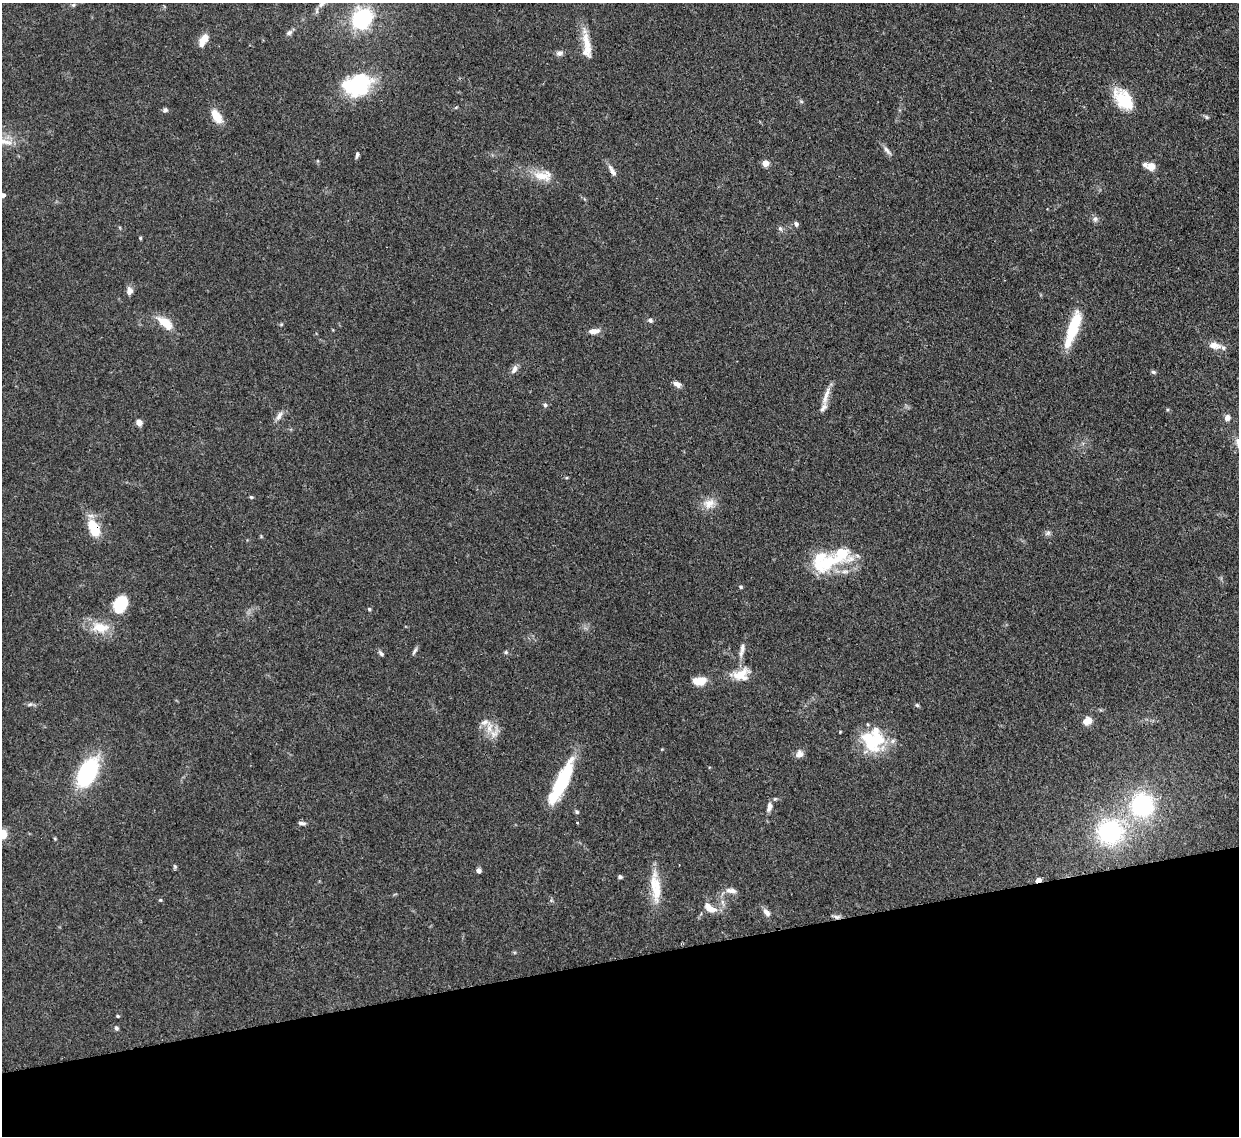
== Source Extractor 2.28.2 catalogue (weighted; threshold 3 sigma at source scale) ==
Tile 14 of 4 x 4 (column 2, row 4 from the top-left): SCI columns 1321-2557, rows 215-1348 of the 5110 x 5091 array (HDU 1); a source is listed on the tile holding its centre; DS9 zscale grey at full resolution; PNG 1241 x 1138 px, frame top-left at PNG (2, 3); no overlay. Shown black and unused: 16% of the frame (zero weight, under 3 of 4 exposures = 9% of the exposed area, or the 3 px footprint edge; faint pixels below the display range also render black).
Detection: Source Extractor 2.28.2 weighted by HDU 2 'WHT'; one run over the whole footprint, this tile lists its part. Background 0.146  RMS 0.0052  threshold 0.0234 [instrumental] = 3 sigma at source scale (4.5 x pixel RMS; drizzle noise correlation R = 1.50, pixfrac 1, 0.05/0.05 arcsec/px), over >= 5 px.
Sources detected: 93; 1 inside a brighter object's white glare — not listed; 11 inside a brighter listed object's ellipse — not listed separately; the other 81 listed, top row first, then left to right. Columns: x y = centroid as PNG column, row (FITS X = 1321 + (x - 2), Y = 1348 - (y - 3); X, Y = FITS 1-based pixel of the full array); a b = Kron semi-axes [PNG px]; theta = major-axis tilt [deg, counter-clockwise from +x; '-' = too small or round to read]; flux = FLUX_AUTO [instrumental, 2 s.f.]
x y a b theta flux
322 3 13 7 52 2.6
73 5 5 5 - 0.75
362 19 11 9 48 73
289 33 8 6 26 1.7
586 39 26 10 -77 8.5
203 40 16 8 61 5.6
559 53 9 7 22 1.9
357 85 37 27 19 36
1123 99 29 17 -52 18
165 110 8 5 11 1.2
216 116 18 9 -58 7.7
1206 117 6 5 - 0.88
4 141 31 9 -12 9.6
887 151 16 5 -49 2.2
357 155 9 4 81 1.2
765 163 5 4 - 10
1151 166 11 9 7 4.1
612 171 17 6 -59 3
543 176 26 13 -1 9.4
3 195 4 4 - 2.2
1095 219 9 6 90 1.5
796 224 7 5 -75 1.3
780 228 7 5 -53 1.1
140 238 4 4 - 0.61
130 291 11 8 -78 2.5
650 320 7 5 -27 1.2
165 323 18 9 -39 11
1073 327 37 11 71 22
594 331 13 6 8 3.7
1215 346 16 8 -11 4.5
514 369 11 6 60 2.6
1153 372 6 5 - 0.96
677 384 9 6 -32 2.6
826 396 31 6 74 5.5
545 405 6 5 - 1.1
279 416 14 6 58 2.6
1227 417 7 6 - 2.9
139 422 6 5 - 3.9
251 497 5 4 - 0.7
709 503 17 11 19 5.9
94 528 18 10 -67 16
1048 533 9 5 27 1.3
826 563 39 20 28 29
741 587 5 4 - 0.88
120 604 17 11 58 21
369 609 4 4 - 0.82
100 628 26 14 -5 11
743 648 17 6 85 3
414 651 13 3 60 1.3
506 652 6 4 -22 0.83
381 653 7 4 -45 1.4
741 674 26 12 22 8.9
699 681 13 8 3 8.8
30 704 8 5 18 1.2
917 705 6 4 -44 0.77
1087 721 11 8 31 4.7
485 722 11 7 34 2.9
494 733 15 9 42 4.5
873 741 32 24 36 26
799 754 10 8 60 3
87 773 22 11 61 75
561 782 45 11 64 44
1142 805 23 22 - 53
769 807 11 6 78 2.9
577 812 5 5 - 0.83
578 822 3 2 - 0.51
301 823 10 4 -3 1.5
1110 832 23 22 - 58
2 835 15 8 50 6
175 866 6 4 -68 0.8
479 871 5 5 - 2.1
620 877 5 4 - 1.1
1038 880 5 4 - 4.4
731 891 15 7 -4 3.1
656 892 51 10 -84 14
160 900 4 4 - 0.61
710 908 19 9 -31 5.9
767 913 10 6 -51 2.7
836 917 8 6 -2 1.7
118 1016 4 4 - 0.56
116 1028 7 5 -65 1.1
Overlapping masked pixels (flux is a lower limit): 3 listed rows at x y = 94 528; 1038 880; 836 917
Isophote crosses this tile's border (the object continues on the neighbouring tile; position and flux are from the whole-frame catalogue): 4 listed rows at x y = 322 3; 4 141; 3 195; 2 835